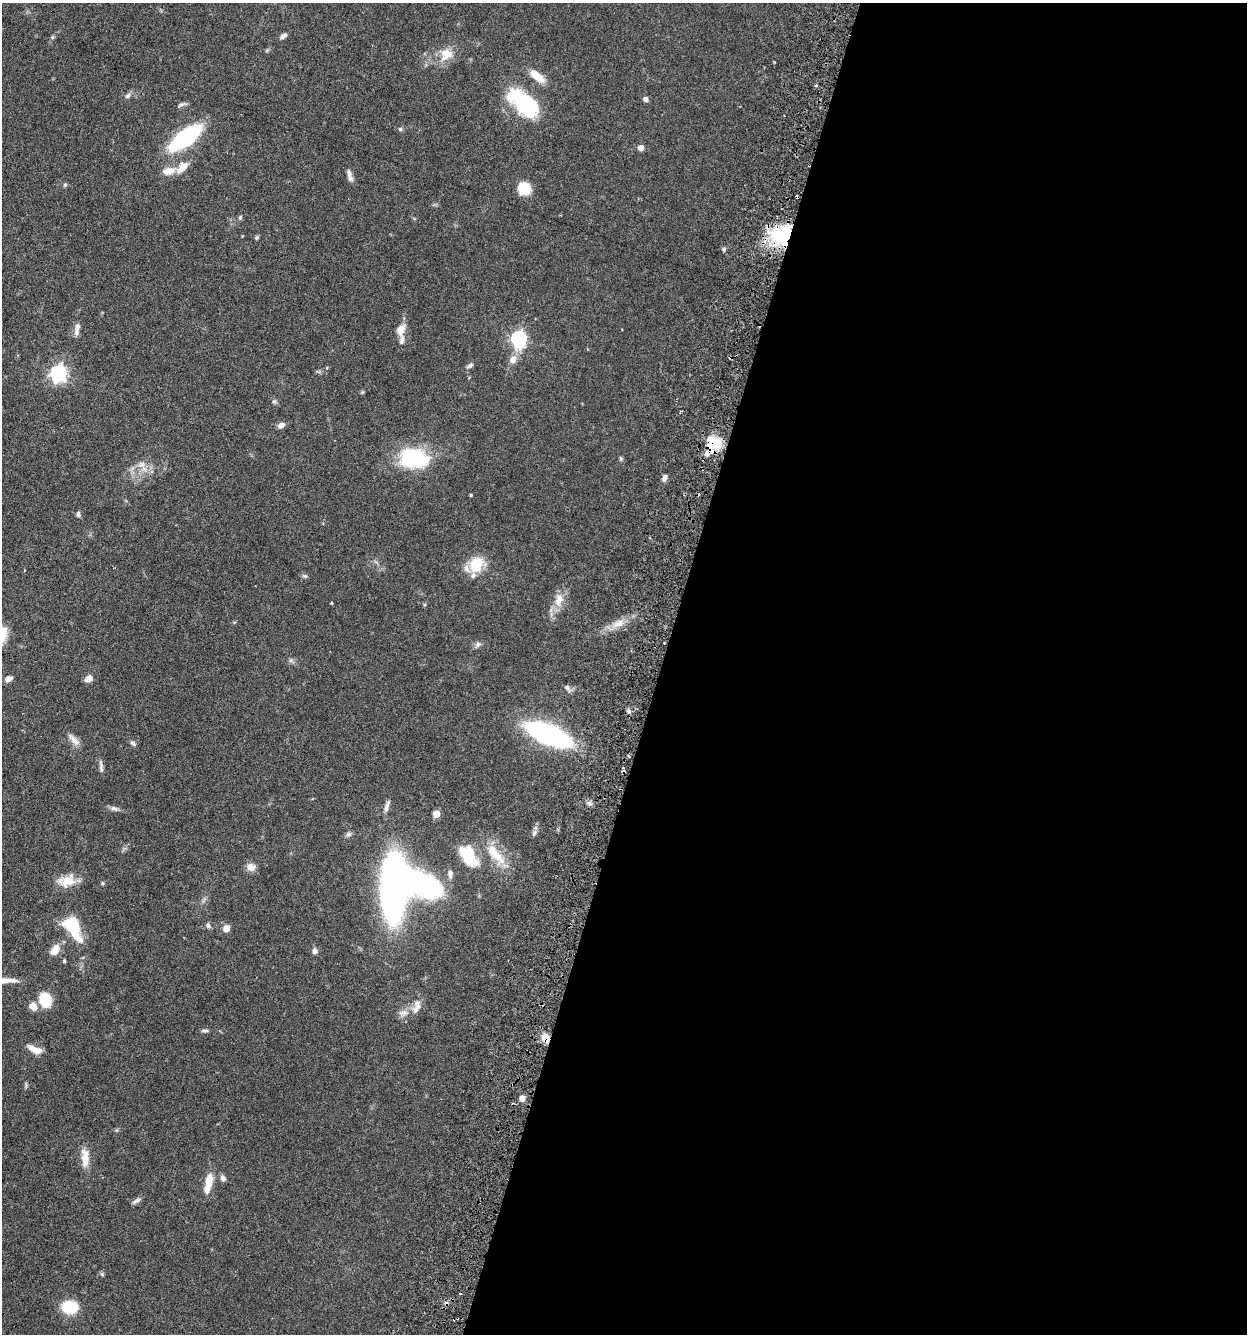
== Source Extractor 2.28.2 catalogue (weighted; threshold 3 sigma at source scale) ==
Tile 12 of 4 x 4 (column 4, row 3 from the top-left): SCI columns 4050-5294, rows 1365-2696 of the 5510 x 5381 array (HDU 1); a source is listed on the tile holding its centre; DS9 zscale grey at full resolution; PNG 1249 x 1336 px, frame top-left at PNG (2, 3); no overlay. Shown black and unused: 47% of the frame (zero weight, under 3 of 6 exposures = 4% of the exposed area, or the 3 px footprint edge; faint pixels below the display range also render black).
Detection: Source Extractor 2.28.2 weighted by HDU 2 'WHT'; one run over the whole footprint, this tile lists its part. Background 0.0651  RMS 0.0032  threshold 0.0132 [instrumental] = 3 sigma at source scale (4.09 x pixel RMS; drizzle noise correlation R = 1.36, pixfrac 0.8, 0.05/0.05 arcsec/px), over >= 5 px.
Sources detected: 91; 2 inside a brighter object's white glare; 3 cosmic-ray / hot-pixel residue — not listed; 4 inside a brighter listed object's ellipse — not listed separately; the other 82 listed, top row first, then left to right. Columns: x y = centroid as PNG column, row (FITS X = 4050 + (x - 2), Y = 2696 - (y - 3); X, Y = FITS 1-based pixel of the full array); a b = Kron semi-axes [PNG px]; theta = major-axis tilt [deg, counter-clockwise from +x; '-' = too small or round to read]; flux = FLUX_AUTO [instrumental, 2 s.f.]
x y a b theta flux
283 36 9 5 32 0.98
446 55 19 16 33 4.8
537 76 21 8 -39 4.6
128 96 8 6 40 0.82
645 99 6 5 - 0.96
522 101 39 20 -34 22
181 105 11 4 19 0.72
400 129 5 5 - 0.49
185 138 24 9 37 48
641 148 5 5 - 2.2
182 167 20 9 46 3.1
168 171 15 9 10 3.1
350 176 17 5 -74 1.5
524 188 11 10 - 8.7
240 217 6 5 - 0.43
781 235 26 22 40 19
724 249 5 4 - 0.57
77 328 16 6 82 1.8
401 329 16 10 63 2.8
519 339 7 6 - 73
513 359 10 8 67 2.1
470 365 7 5 26 0.81
58 373 7 6 - 86
362 392 5 5 - 0.35
274 401 7 4 0 0.47
281 425 8 6 31 1.4
714 443 17 12 -18 8.4
707 454 10 6 48 1.5
621 458 6 4 -70 0.44
414 459 35 22 -4 22
142 465 12 8 13 2.1
664 478 7 5 72 1.3
471 495 3 3 - 0.31
78 514 6 5 - 0.84
476 565 17 14 64 8.6
305 576 7 5 -11 0.51
559 600 20 11 79 3.8
618 623 18 8 27 3.2
478 644 8 6 74 0.8
88 678 10 7 46 1.6
8 679 9 6 23 1.3
567 688 10 6 -55 0.98
629 711 6 4 -88 0.61
548 734 36 13 -23 69
74 740 21 7 -49 2
133 743 8 5 -40 0.76
628 756 3 3 - 0.39
101 766 19 4 -85 1
589 803 7 6 - 0.8
387 806 17 5 72 1.3
114 808 12 6 -20 1
436 814 5 5 - 5.3
534 833 8 4 47 0.71
348 834 8 6 3 0.73
495 854 36 13 -50 7.6
468 856 27 15 -57 9.9
251 867 11 10 - 2
450 874 10 6 -88 1.3
66 881 23 13 4 5
103 883 6 4 -89 0.32
394 888 50 21 88 140
208 925 6 6 - 0.75
71 926 19 10 -58 21
226 928 10 8 64 1.6
55 950 15 9 59 3
315 951 8 7 - 0.94
64 961 4 4 - 0.38
3 980 29 6 1 3.3
45 1000 11 9 -72 12
417 1004 16 9 -79 2.1
33 1006 10 8 -51 2.2
403 1013 14 8 13 2.1
205 1030 12 4 0 0.64
545 1038 11 8 -64 2.6
35 1050 18 7 -25 2.9
522 1098 7 6 - 1.5
85 1158 26 10 -89 3.9
223 1178 9 6 -58 1
209 1181 21 9 83 4.3
136 1201 13 5 31 0.94
102 1274 5 5 - 0.42
69 1307 12 9 -6 13
Overlapping masked pixels (flux is a lower limit): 4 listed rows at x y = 781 235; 714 443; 707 454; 545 1038
Isophote crosses this tile's border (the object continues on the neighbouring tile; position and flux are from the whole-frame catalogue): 1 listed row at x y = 3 980